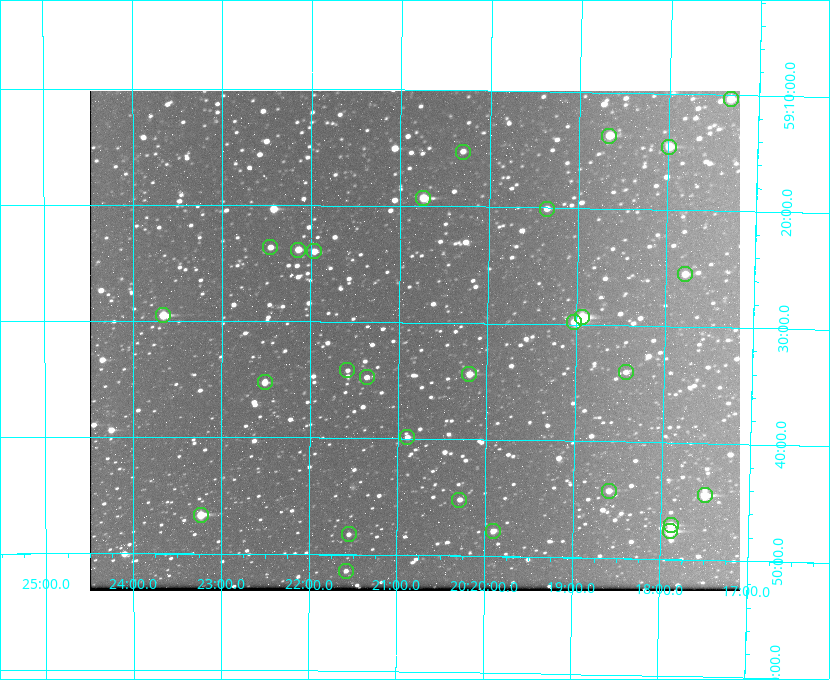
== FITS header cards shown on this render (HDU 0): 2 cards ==
NAXIS1  =                  650 / Width of table row in bytes
NAXIS2  =                  500 / Number of rows in table

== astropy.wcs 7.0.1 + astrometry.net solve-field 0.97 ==
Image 650 x 500 px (HDU 0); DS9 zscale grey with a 90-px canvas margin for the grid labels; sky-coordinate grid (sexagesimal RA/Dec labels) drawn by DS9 from the SOLVED WCS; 28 Tycho-2 reference stars matched to detected sources circled (green)
Header WCS: none
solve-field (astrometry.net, Tycho-2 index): SOLVED blind (the file carries no WCS)
Solved WCS: RA---TAN-SIP/DEC--TAN-SIP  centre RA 20:20:49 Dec +59:32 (305.21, +59.53 deg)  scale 5.16 arcsec/px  FOV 55.8' x 43.0'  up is +179 deg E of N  parity flipped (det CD > 0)
(file carries no celestial WCS; the grid is the blind solution)
Tycho-2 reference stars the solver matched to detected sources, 28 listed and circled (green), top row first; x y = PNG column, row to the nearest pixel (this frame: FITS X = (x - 90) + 1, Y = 500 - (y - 91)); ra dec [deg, ICRS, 3 dp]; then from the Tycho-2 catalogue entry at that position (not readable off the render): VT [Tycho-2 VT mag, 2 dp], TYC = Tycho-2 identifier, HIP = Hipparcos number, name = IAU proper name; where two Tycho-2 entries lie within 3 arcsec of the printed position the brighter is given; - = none
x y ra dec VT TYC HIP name
731 99 304.330 +59.173 10.23 3949-1563-1 - -
609 136 304.666 +59.228 9.63 3949-1325-1 - -
669 147 304.498 +59.243 9.91 3949-663-1 - -
463 152 305.075 +59.254 11.10 3949-857-1 - -
423 198 305.185 +59.322 8.95 3949-1869-1 - -
547 209 304.838 +59.335 10.93 3949-1877-1 - -
270 247 305.613 +59.394 10.81 3949-1261-1 - -
298 250 305.535 +59.397 10.37 3949-1383-1 - -
314 251 305.490 +59.400 10.79 3949-1179-1 - -
685 274 304.447 +59.425 10.97 3949-965-1 - -
163 315 305.915 +59.492 9.25 3949-1149-1 - -
582 317 304.733 +59.490 8.93 3949-1451-1 - -
574 322 304.755 +59.496 9.37 3949-615-1 - -
347 370 305.394 +59.570 11.70 3949-405-1 - -
626 372 304.607 +59.567 11.00 3949-1861-1 - -
469 374 305.049 +59.573 10.18 3949-1099-1 - -
367 377 305.340 +59.579 10.98 3949-39-1 - -
265 382 305.628 +59.588 10.19 3949-1517-1 - -
407 437 305.223 +59.664 11.52 3949-1631-1 - -
609 491 304.649 +59.737 10.61 3949-735-1 - -
705 495 304.376 +59.741 8.68 3949-423-1 - -
459 500 305.073 +59.753 11.06 3949-89-1 - -
201 515 305.808 +59.778 8.73 3949-715-1 100545 -
671 525 304.470 +59.785 9.54 3949-1615-1 - -
493 531 304.976 +59.797 11.33 3949-1031-1 - -
670 531 304.474 +59.793 10.98 3949-1187-1 100048 -
349 534 305.387 +59.804 11.49 3949-285-1 - -
346 571 305.395 +59.857 11.71 3949-313-1 - -